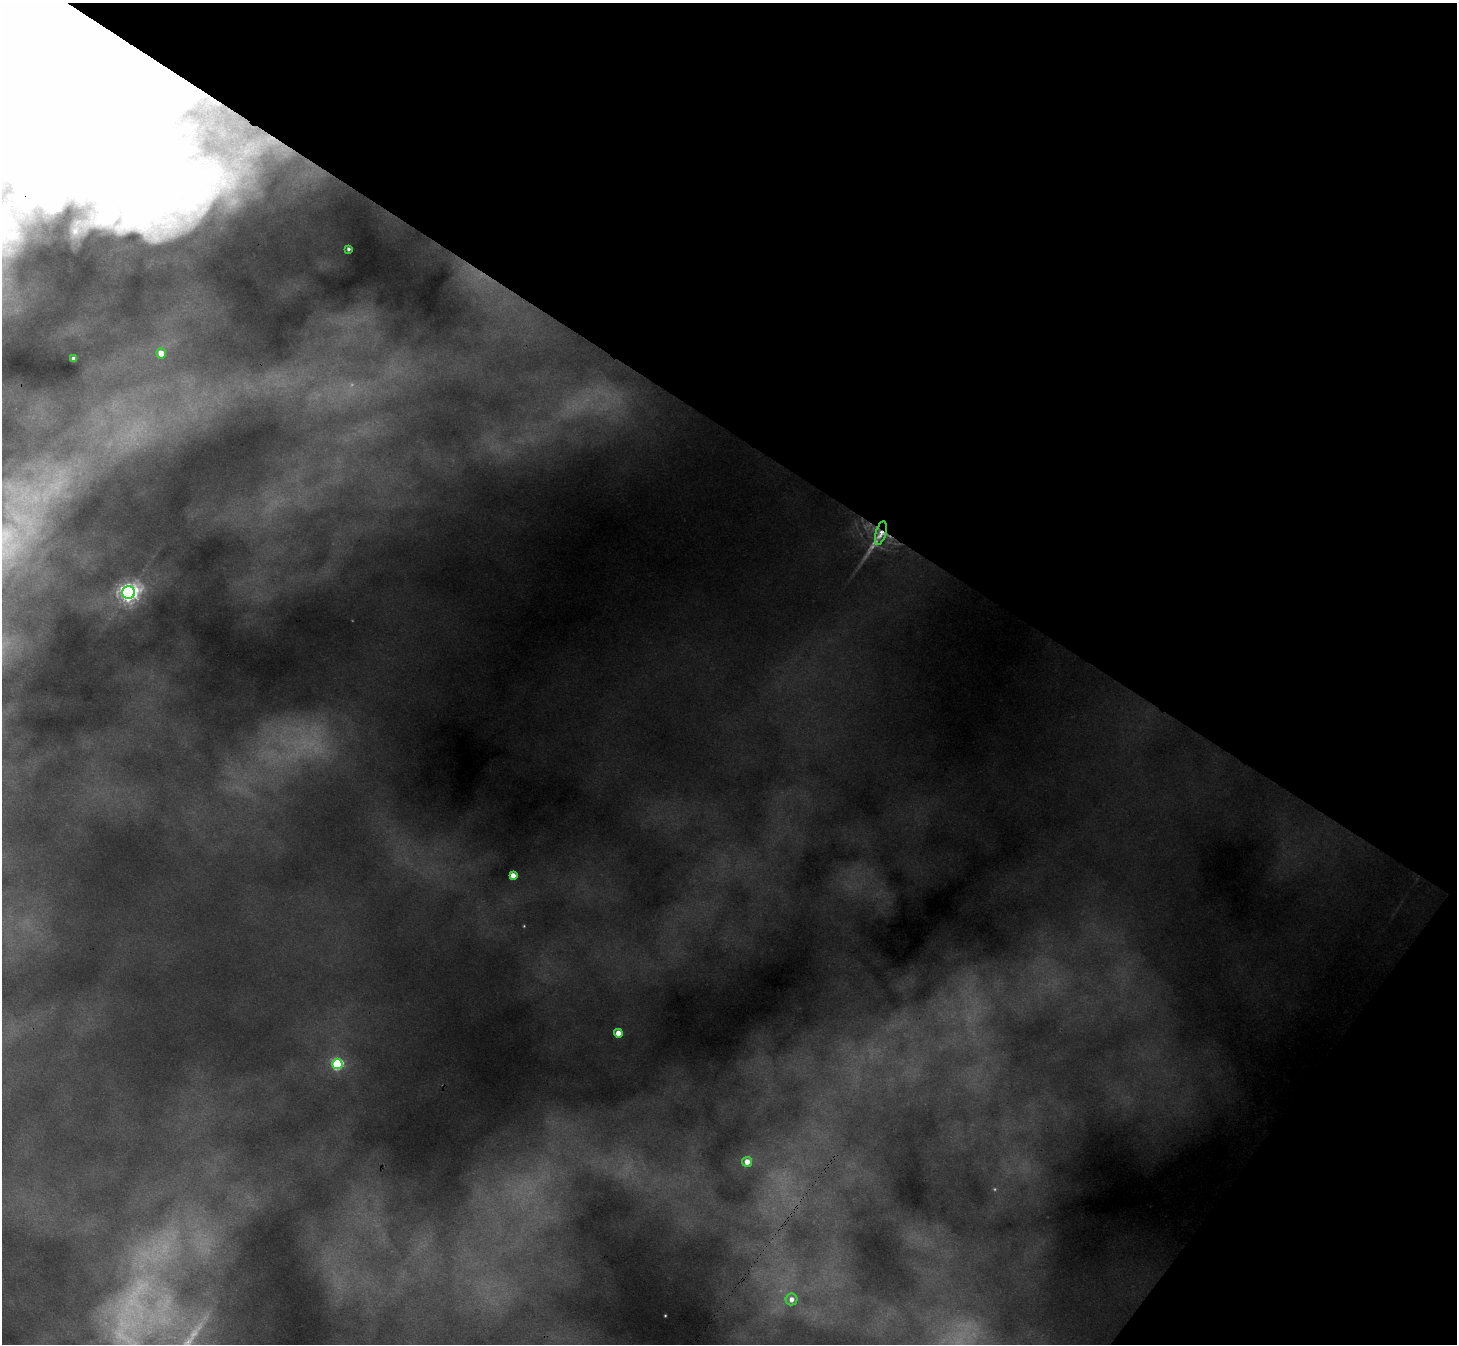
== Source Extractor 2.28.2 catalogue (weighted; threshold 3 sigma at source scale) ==
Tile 8 of 4 x 4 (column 4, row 2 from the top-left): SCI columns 4421-5875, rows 3052-4393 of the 5932 x 5964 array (HDU 1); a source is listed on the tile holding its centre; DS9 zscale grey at full resolution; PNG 1459 x 1346 px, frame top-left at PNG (2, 3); each listed source drawn as its Kron ellipse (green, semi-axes under 4 px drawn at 4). Shown black and unused: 36% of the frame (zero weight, under 3 of 4 exposures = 7% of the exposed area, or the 3 px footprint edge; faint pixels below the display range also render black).
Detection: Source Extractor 2.28.2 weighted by HDU 2 'WHT'; one run over the whole footprint, this tile lists its part. Background 1.34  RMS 0.054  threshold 0.243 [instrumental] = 3 sigma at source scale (4.5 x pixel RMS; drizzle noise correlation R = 1.50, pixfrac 1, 0.05/0.05 arcsec/px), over >= 5 px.
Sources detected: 11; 1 inside a brighter object's white glare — neither listed nor drawn; the other 10 listed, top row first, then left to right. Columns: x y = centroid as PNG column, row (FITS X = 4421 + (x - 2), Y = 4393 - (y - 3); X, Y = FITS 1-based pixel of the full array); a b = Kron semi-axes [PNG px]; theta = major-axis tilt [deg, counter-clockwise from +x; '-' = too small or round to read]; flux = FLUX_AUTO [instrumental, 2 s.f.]
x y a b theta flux
349 249 3 3 - 5
161 353 5 4 - 30
74 359 3 3 - 11
881 533 12 5 74 21
128 593 6 6 - 1000
513 875 4 4 - 19
618 1033 4 4 - 24
337 1064 5 5 - 230
747 1162 5 5 - 21
792 1299 6 6 - 13
Overlapping masked pixels (flux is a lower limit): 1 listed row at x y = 881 533